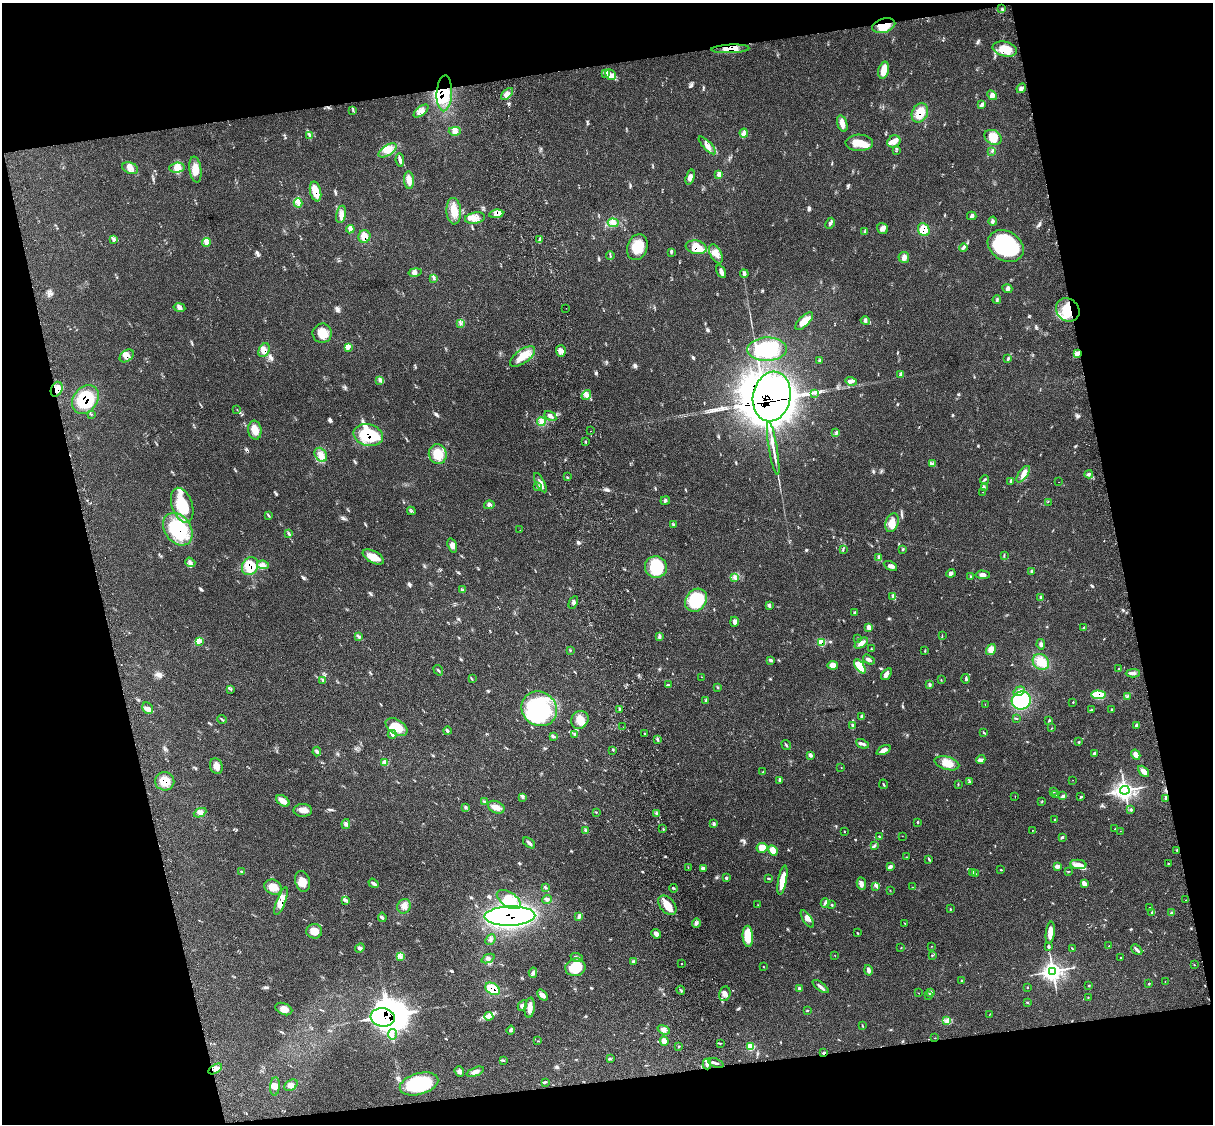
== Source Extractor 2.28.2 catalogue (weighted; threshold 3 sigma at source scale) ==
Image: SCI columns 123-4965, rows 277-4764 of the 5084 x 4927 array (HDU 1 of 3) = the unmasked area's bounding box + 8 px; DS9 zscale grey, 4 x 4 block average (1 PNG px = mean of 4 x 4 image px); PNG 1215 x 1126 px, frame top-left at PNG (2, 3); each listed source drawn as its Kron ellipse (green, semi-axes under 4 px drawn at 4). Shown black and unused: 26% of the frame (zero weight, under 3 of 4 exposures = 6% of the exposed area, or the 3 px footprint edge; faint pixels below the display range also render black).
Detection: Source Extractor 2.28.2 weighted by HDU 2 'WHT'. Background 0.0791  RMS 0.0058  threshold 0.0263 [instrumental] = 3 sigma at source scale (4.5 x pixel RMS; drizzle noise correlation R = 1.50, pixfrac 1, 0.05/0.05 arcsec/px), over >= 5 px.
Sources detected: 449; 1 too faint to see at this stretch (4 x 4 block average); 21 inside a brighter object's white glare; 6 cosmic-ray / hot-pixel residue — neither listed nor drawn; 11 coinciding with a brighter row at this scale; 25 inside a brighter listed object's ellipse — not listed separately; the other 385 listed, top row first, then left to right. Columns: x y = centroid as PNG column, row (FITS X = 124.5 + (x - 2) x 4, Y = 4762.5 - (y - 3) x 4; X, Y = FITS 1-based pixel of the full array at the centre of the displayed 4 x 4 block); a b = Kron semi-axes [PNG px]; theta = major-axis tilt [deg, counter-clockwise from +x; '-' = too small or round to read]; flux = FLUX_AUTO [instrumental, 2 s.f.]
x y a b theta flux
1002 9 3 2 - 1.8
884 26 12 7 15 61
730 49 19 4 2 42
1005 49 12 7 -13 59
884 70 9 5 76 41
605 74 2 2 - 3.5
610 75 6 4 -45 19
1021 88 5 3 - 9.3
444 93 18 7 87 110
507 94 7 4 43 16
992 95 5 4 - 13
981 104 2 2 - 1.9
353 111 2 2 - 1.6
421 111 9 4 38 17
920 113 10 7 64 54
842 124 9 5 -74 20
455 131 6 4 3 14
744 133 4 4 - 11
309 135 2 2 - 2.1
993 137 9 6 -31 43
894 141 7 5 33 19
859 143 13 8 -1 44
707 145 11 3 -47 19
387 150 10 5 33 28
896 151 2 2 - 1.3
992 151 2 2 - 2.3
400 160 6 3 -81 11
130 168 8 5 -18 20
177 168 8 5 4 22
195 169 13 6 -82 33
719 174 3 3 - 6.5
690 177 8 4 74 13
409 180 9 5 -86 26
316 191 10 5 -77 50
298 203 4 2 - 6.1
454 211 13 7 -86 46
341 214 9 5 77 17
496 214 7 4 8 17
972 216 5 3 - 6
475 218 10 5 9 34
993 221 4 3 - 6
613 223 5 4 - 14
830 223 6 3 63 7.3
883 228 6 5 - 13
350 229 4 3 - 7.3
924 230 7 5 -57 46
865 232 2 2 - 1.6
364 236 6 6 - 25
114 239 2 2 - 3.4
540 239 2 2 - 2.2
206 242 4 2 - 5.8
1006 246 19 14 -30 380
637 247 13 10 69 66
696 247 10 6 -11 51
963 247 4 3 - 6.1
671 252 4 3 - 4.2
716 254 10 5 -63 25
610 256 4 2 - 4.9
904 257 5 5 - 14
415 272 6 3 11 10
721 272 7 4 -60 12
744 274 4 3 - 6.4
434 279 2 2 - 1.8
1007 289 5 3 - 8.4
997 300 4 2 - 4.3
179 307 6 3 -11 9.3
566 308 2 2 - 0.51
1068 310 12 11 - 86
804 321 11 5 44 37
865 321 5 2 - 5.1
461 324 2 2 - 1.8
322 333 9 9 - 46
349 347 2 2 - 2.2
767 349 19 11 1 200
264 350 7 5 64 21
561 351 6 5 - 16
1077 353 4 4 - 11
127 356 8 5 38 20
523 356 14 6 37 46
1008 359 3 2 - 2.1
820 361 2 2 - 1.4
900 374 4 3 - 5.4
380 381 2 2 - 2.2
851 381 6 3 -17 8.8
57 389 7 5 67 24
815 394 2 2 - 1.2
586 395 5 3 - 8.9
772 396 25 19 78 5600
85 399 15 12 51 160
237 410 2 2 - 1.1
91 414 2 2 - 1
550 416 6 3 -33 9.5
541 422 4 3 - 11
255 430 9 6 -81 33
591 431 2 2 - 1.4
836 433 2 2 - 2.3
368 435 15 10 -14 150
585 441 2 2 - 1.4
773 448 27 2 -80 32
438 454 10 9 - 65
321 455 7 5 -56 20
932 463 2 2 - 3.3
1023 474 9 4 55 21
1089 474 4 3 - 6.9
567 477 3 2 - 3.1
984 480 4 2 - 4.2
1011 481 3 2 - 3.4
1059 482 2 2 - 0.47
540 483 11 3 -61 15
538 487 3 3 - 7.2
984 487 2 2 - 2.9
983 492 2 2 - 2
665 500 5 3 - 6.3
1048 502 2 2 - 0.92
182 505 18 10 -71 130
489 505 5 4 - 10
411 511 4 2 - 2.7
269 516 2 2 - 2
892 523 10 6 70 34
673 525 3 2 - 1.4
178 529 18 13 -54 220
520 530 2 2 - 0.77
289 533 2 2 - 2.6
452 545 7 4 -74 13
843 550 2 2 - 1.9
902 550 2 2 - 1.9
1004 555 3 2 - 2.3
373 557 11 6 -28 38
879 558 4 2 - 2.3
190 562 5 4 - 9.5
263 565 6 3 -8 12
250 566 9 8 - 74
890 566 7 3 -28 11
656 567 11 10 - 140
1031 571 3 2 - 4.6
951 573 4 3 - 8.7
983 575 7 3 -4 15
970 576 2 2 - 2
735 577 3 2 - 4.8
462 590 3 2 - 2.9
893 597 3 3 - 6.1
1041 598 3 2 - 3.7
696 600 12 10 53 200
573 602 7 3 64 7.7
769 605 3 3 - 5.3
854 613 4 2 - 4.8
734 622 5 4 - 11
869 627 3 3 - 20
1083 627 2 2 - 1.6
359 636 3 2 - 3.6
659 636 4 3 - 5.4
942 636 3 2 - 1.4
858 638 3 2 - 1.8
199 641 3 2 - 5.8
822 642 3 3 - 48
861 643 7 4 35 15
1041 644 5 3 - 9.4
871 649 2 2 - 1.1
570 650 2 2 - 1.3
991 650 6 4 56 19
925 651 4 2 - 2.4
770 660 4 3 - 4.9
869 660 6 3 -34 11
1041 662 9 7 -39 56
833 665 5 3 - 36
860 666 8 4 -55 92
1119 669 3 2 - 2.2
438 670 6 2 -56 4.2
1133 673 7 3 2 13
886 674 7 4 51 13
702 677 2 2 - 0.71
472 679 2 2 - 1.3
966 679 5 2 - 5.7
323 680 2 2 - 2.2
941 680 2 2 - 1.9
668 684 2 2 - 1.6
930 685 4 3 - 5.4
717 687 2 2 - 2.4
231 689 2 2 - 1.7
1019 691 6 4 35 13
1098 695 7 3 -4 100
1127 696 4 2 - 3.8
706 700 3 2 - 4.2
1021 701 9 9 - 230
1073 702 2 2 - 1.9
985 704 2 2 - 0.89
148 708 6 5 - 12
539 709 18 16 -36 340
620 709 2 2 - 1.9
1111 709 2 2 - 2.7
1091 710 3 2 - 2.7
862 717 4 3 - 11
222 719 5 2 - 4
1016 719 3 2 - 2.6
580 720 9 8 - 35
1049 720 4 2 - 2.9
853 725 3 2 - 3.7
1136 725 2 2 - 9.6
396 727 12 7 -33 77
623 727 2 2 - 0.58
1052 728 2 2 - 0.98
447 731 4 3 - 5.2
984 733 3 2 - 3.2
392 734 4 2 - 6.4
574 734 4 2 - 2.2
645 734 3 2 - 3.9
553 736 4 3 - 5.3
658 739 3 2 - 3.3
1079 742 3 2 - 2.8
862 744 7 2 -25 10
786 745 5 2 - 3.7
613 750 2 2 - 1.7
884 750 7 4 27 16
317 752 5 2 - 4.5
1094 753 3 2 - 9.3
810 755 4 3 - 7.1
1136 755 5 3 - 24
981 760 5 3 - 7.2
384 762 3 2 - 5.7
947 763 13 6 -16 42
216 766 8 6 -69 21
841 767 2 2 - 1.1
1144 771 6 3 -44 19
763 772 2 2 - 1.9
780 780 4 3 - 7.8
1073 780 2 2 - 0.62
165 781 9 9 - 47
970 781 3 2 - 3.3
883 784 5 2 - 3.3
958 784 2 2 - 2.1
1125 790 5 3 - 1400
1054 791 2 2 - 2.7
1056 795 2 2 - 1.2
1062 795 3 2 - 3.7
1015 796 2 2 - 1.2
522 797 4 2 - 4.7
1081 797 3 2 - 3.7
1166 799 4 3 - 7.5
283 801 7 5 -34 27
484 801 2 2 - 2.7
1042 802 2 2 - 2.3
496 807 9 6 -24 25
466 808 3 2 - 2.1
303 810 9 6 0 24
1131 810 3 3 - 4.2
596 812 2 2 - 1.5
200 813 6 4 24 11
657 814 3 2 - 2.7
1054 820 2 2 - 3
918 822 2 2 - 4
346 824 5 3 - 8.1
714 824 4 3 - 4.9
663 828 2 2 - 2.4
1115 829 2 2 - 1.5
1032 830 2 2 - 1
586 831 4 2 - 4.1
1120 831 2 2 - 0.72
844 832 2 2 - 1.2
879 836 2 2 - 2.2
902 836 2 2 - 0.89
1062 837 3 2 - 5.4
529 843 7 3 -38 9.2
874 846 4 2 - 4.7
762 848 5 5 - 43
773 850 6 4 -64 33
1177 850 2 2 - 3.6
906 857 2 2 - 1.4
929 859 4 2 - 4
1168 863 2 2 - 2.3
1078 864 8 4 -5 20
1057 866 3 2 - 20
688 867 2 2 - 1.3
890 867 4 3 - 9.8
703 868 4 3 - 10
1001 870 2 2 - 2.3
1068 871 4 2 - 2.2
242 872 3 2 - 1.9
972 872 2 2 - 23
975 874 2 2 - 1.8
726 878 3 3 - 3.9
768 878 3 2 - 3.1
782 880 15 4 80 56
302 881 10 7 -74 32
374 883 5 3 - 9.5
1084 883 4 2 - 22
861 884 6 4 -83 14
876 886 3 2 - 3.4
273 887 9 7 -24 35
545 887 4 3 - 4.6
912 887 2 2 - 0.76
673 888 4 2 - 3.3
890 890 2 2 - 0.89
509 899 13 7 -33 49
547 899 5 3 - 7.2
345 900 4 3 - 5.9
1185 900 2 2 - 0.86
281 901 14 4 69 31
825 903 4 3 - 5.5
667 905 11 7 -49 51
758 905 2 2 - 0.75
831 905 3 2 - 3.6
404 906 7 6 - 21
1150 908 2 2 - 2.1
950 909 2 2 - 3.3
1151 912 2 2 - 2.1
1171 913 3 2 - 3.4
510 916 25 9 2 1100
579 916 4 2 - 5.6
382 917 5 3 - 5
807 919 10 4 -58 16
696 923 5 3 - 8.1
905 923 3 2 - 1.7
314 931 8 7 - 34
857 933 3 2 - 2.6
1050 933 11 4 83 23
656 934 5 3 - 17
748 936 10 5 -86 95
490 939 6 2 48 5
931 946 2 2 - 1.1
1109 946 2 2 - 1.6
1049 947 3 2 - 6.1
360 948 5 3 - 6.9
901 948 2 2 - 1.3
1072 948 3 2 - 2
1137 950 6 2 -44 11
932 955 3 2 - 2.5
835 956 2 2 - 0.75
401 957 2 2 - 2.6
1121 957 2 2 - 1.6
488 958 7 2 24 7.5
577 958 6 2 -20 9.6
634 962 4 2 - 6.2
682 963 2 2 - 1.6
1194 965 2 2 - 1.2
575 967 10 8 14 77
763 967 2 2 - 1.3
868 970 5 3 - 13
1053 971 4 3 - 1700
533 973 5 3 - 8.3
962 981 4 2 - 3.9
1165 982 3 2 - 1.1
1149 984 3 2 - 2.8
1089 985 2 2 - 8.2
820 986 9 3 -37 11
1027 987 2 2 - 2
799 988 3 3 - 4.5
493 989 8 5 -34 84
681 990 4 2 - 4
918 993 2 2 - 1.1
930 993 2 2 - 30
725 994 7 5 77 16
542 995 6 4 -50 15
929 996 2 2 - 1.3
1088 997 2 2 - 1.6
1027 1002 2 2 - 2.5
522 1006 6 4 60 8.8
530 1008 10 5 83 21
284 1009 9 5 -23 24
807 1011 2 2 - 2
989 1015 2 2 - 1.1
489 1016 4 2 - 7.3
383 1017 12 9 -7 1900
947 1020 3 3 - 6.8
863 1026 3 2 - 2.2
511 1030 4 2 - 4.2
664 1030 6 4 -21 14
393 1034 5 2 - 7.8
935 1038 2 2 - 0.94
538 1041 2 2 - 1.4
664 1041 5 4 - 19
720 1043 2 2 - 1.8
678 1046 3 2 - 2
750 1047 3 2 - 51
824 1053 3 2 - 5.7
610 1059 2 2 - 1.7
503 1060 3 2 - 2.7
716 1063 8 2 -21 10
707 1064 5 3 - 8.4
215 1069 7 4 32 17
459 1072 5 4 - 11
475 1072 9 4 21 14
545 1082 4 2 - 2.3
419 1084 20 10 15 260
291 1085 7 5 34 15
275 1086 9 5 85 19
Overlapping masked pixels (flux is a lower limit): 26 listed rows (the first 20) at x y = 884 26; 730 49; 444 93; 920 113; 316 191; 496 214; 924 230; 364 236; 696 247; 1068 310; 264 350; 127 356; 57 389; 772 396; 85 399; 368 435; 178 529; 250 566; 822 642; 1098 695
Diffuse or blended objects may show on this block-average render without a row.